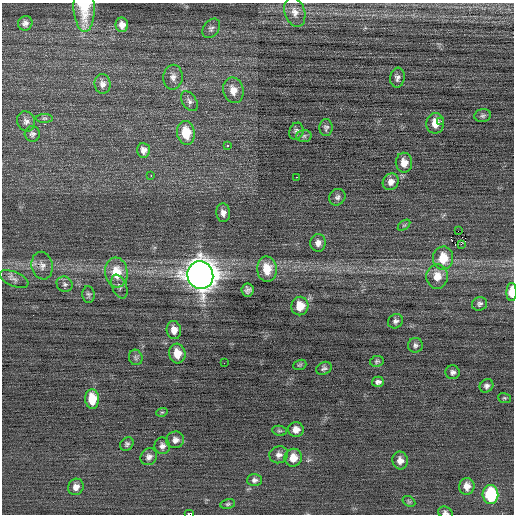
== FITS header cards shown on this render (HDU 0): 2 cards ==
NAXIS1  =                  512 / Axis length
NAXIS2  =                  512 / Axis length

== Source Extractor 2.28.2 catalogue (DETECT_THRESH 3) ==
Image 512 x 512 px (HDU 0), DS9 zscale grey, 1 PNG px = 1 image px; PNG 516 x 516 px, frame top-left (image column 1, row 512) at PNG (2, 3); each listed source drawn as its Kron ellipse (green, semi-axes under 4 px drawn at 4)
Background 0.0285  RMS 0.74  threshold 2.23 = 3 sigma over >= 5 px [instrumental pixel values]
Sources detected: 78; all 78 listed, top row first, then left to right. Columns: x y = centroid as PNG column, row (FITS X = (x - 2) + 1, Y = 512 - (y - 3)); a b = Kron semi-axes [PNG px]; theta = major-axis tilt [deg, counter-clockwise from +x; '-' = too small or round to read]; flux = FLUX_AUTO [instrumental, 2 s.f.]
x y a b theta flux
84 7 25 10 -88 2100
295 12 15 10 -71 420
25 23 7 7 - 190
122 25 7 6 - 310
211 28 10 7 52 180
173 77 12 9 86 300
397 78 10 7 82 200
102 84 10 8 -85 260
233 90 13 10 -76 500
189 101 11 7 -57 170
483 116 8 6 11 120
44 118 8 4 0 84
26 121 10 9 - 220
441 121 3 2 - 75
435 123 10 9 - 640
326 128 8 6 86 140
296 131 9 7 70 160
186 133 12 9 -81 1400
32 134 8 7 - 150
304 136 7 6 - 120
227 146 3 3 - 220
144 150 7 6 - 240
404 163 10 8 -88 500
151 176 3 2 - 160
297 177 3 2 - 120
391 182 9 7 53 300
337 197 9 7 50 170
223 213 9 7 -85 270
404 225 7 4 36 69
458 231 2 2 - 29
318 243 9 7 87 280
461 244 3 2 - 85
443 258 11 10 - 1100
42 266 14 10 -79 360
267 269 12 10 -86 980
116 272 15 11 -85 1200
200 275 14 13 - 67000
437 276 12 10 86 650
14 279 15 7 -22 230
65 284 8 7 - 150
119 287 12 7 -66 190
248 290 6 6 - 160
512 292 9 5 88 1100
89 295 8 6 -84 120
479 304 8 7 - 140
300 306 9 8 - 880
395 321 8 7 - 160
174 330 9 7 -83 390
415 345 7 7 - 140
177 353 10 8 -84 720
136 357 8 6 -72 120
377 361 7 5 11 94
224 363 2 2 - 97
300 365 7 5 20 75
324 368 8 6 26 120
453 372 7 7 - 160
378 382 6 5 - 160
486 386 7 6 - 150
504 398 6 5 - 70
92 399 10 7 -84 1200
162 412 6 3 18 56
296 429 8 7 - 360
279 431 7 5 -7 92
175 440 9 8 - 240
127 444 7 6 - 120
162 446 8 7 - 200
279 455 9 8 - 240
149 457 9 7 48 220
293 458 9 8 - 620
400 460 9 7 -79 310
254 480 7 6 - 160
467 486 8 7 - 370
76 487 8 7 - 290
490 494 9 8 - 3200
409 501 7 5 -31 82
228 504 7 5 11 88
445 513 7 5 -22 130
190 514 5 2 - 550
At the frame edge (FLAGS 8, measured only in part): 4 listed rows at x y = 84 7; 512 292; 445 513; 190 514